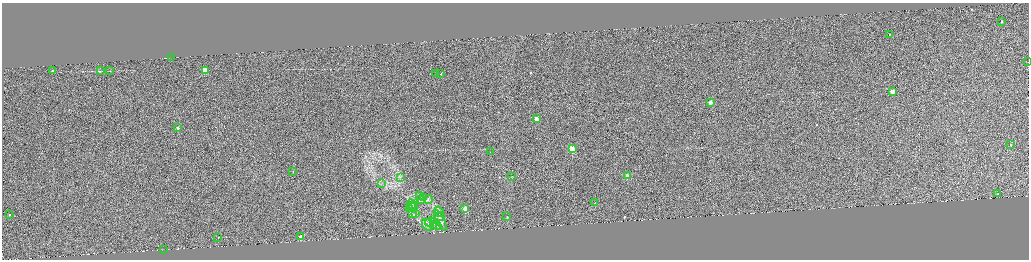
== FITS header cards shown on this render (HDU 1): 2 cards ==
NAXIS1  =                 4105
NAXIS2  =                 1031

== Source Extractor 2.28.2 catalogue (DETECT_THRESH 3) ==
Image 4105 x 1031 px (HDU 1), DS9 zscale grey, zoomed out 1/4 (1 PNG px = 4 x 4 image px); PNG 1031 x 262 px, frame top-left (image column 1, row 1029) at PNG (2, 3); each listed source drawn as its Kron ellipse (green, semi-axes under 4 px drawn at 4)
Background 0.0754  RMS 0.13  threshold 0.378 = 3 sigma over >= 5 px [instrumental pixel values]
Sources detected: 77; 30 cannot appear on this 1/4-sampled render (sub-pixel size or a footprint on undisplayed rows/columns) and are neither listed nor drawn; the other 47 listed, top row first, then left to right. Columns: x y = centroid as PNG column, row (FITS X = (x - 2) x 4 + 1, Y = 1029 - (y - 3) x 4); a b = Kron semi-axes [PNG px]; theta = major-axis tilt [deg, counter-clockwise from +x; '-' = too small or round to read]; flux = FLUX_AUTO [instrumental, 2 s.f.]
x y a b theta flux
1002 22 2 1 - 250
890 34 2 1 - 67
172 58 2 2 - 22
1028 62 2 1 - 8.8
205 70 2 2 - 3600
52 71 2 1 - 69
101 71 2 1 - 15
109 71 2 1 - 21
435 74 2 1 - 16
441 74 2 1 - 140
892 92 2 2 - 1900
710 103 2 2 - 1600
536 119 2 2 - 1900
178 128 2 1 - 470
1010 145 2 1 - 110
572 149 2 2 - 4000
490 152 2 1 - 26
293 171 2 1 - 95
512 176 3 2 - 55
627 176 2 2 - 1700
400 178 2 1 - 28
381 184 2 1 - 23
997 194 2 1 - 230
419 195 2 1 - 25
424 197 3 1 - 42
420 200 3 1 - 33
428 200 4 2 - 76
595 203 2 1 - 120
412 204 5 2 - 110
412 206 4 2 - 100
413 207 5 3 - 150
410 209 3 2 - 76
465 209 2 2 - 2200
439 212 6 2 -53 140
412 214 2 1 - 28
416 214 3 1 - 38
9 215 2 1 - 130
440 217 4 4 - 220
507 217 2 2 - 160
440 221 11 3 -65 370
430 222 5 2 - 100
436 224 7 3 -49 250
428 225 6 5 - 330
433 226 3 2 - 99
301 237 2 1 - 1000
218 238 2 1 - 33
163 249 2 1 - 15
At the frame edge (FLAGS 8, measured only in part): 1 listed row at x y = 1028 62
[30 sub-pixel or undisplayed-footprint detections neither listed nor drawn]